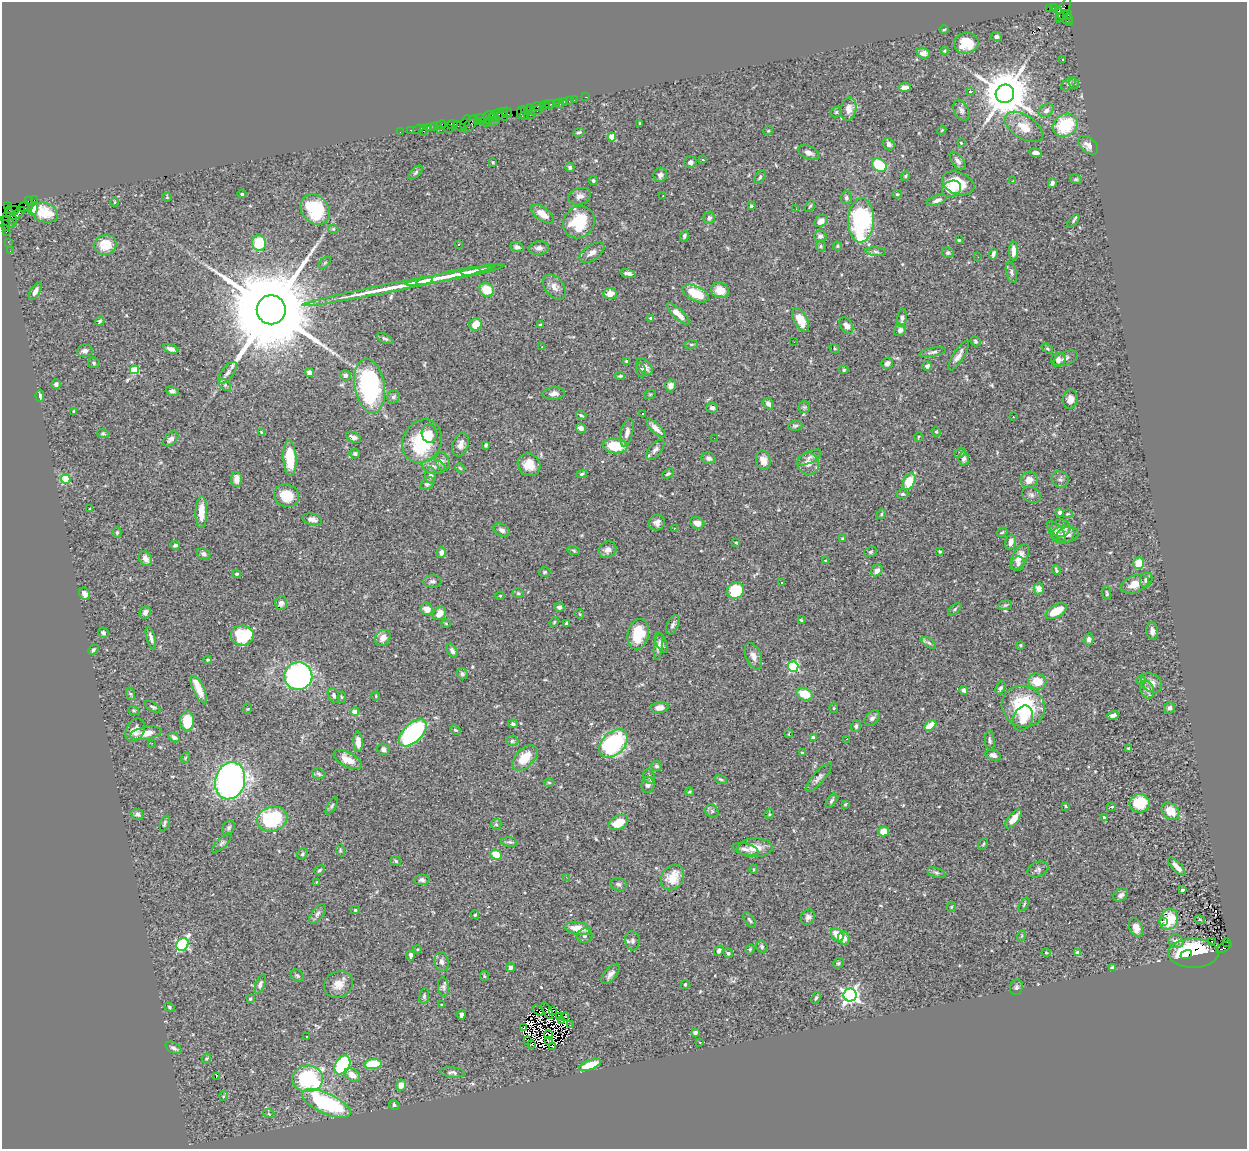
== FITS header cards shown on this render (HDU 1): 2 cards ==
NAXIS1  =                 1245
NAXIS2  =                 1147

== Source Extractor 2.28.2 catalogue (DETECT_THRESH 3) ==
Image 1245 x 1147 px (HDU 1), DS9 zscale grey, 1 PNG px = 1 image px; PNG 1249 x 1151 px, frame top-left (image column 1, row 1147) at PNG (2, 2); each listed source drawn as its Kron ellipse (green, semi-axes under 4 px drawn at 4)
Background 1.29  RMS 0.046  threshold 0.138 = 3 sigma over >= 5 px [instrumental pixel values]
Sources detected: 521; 6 with non-positive FLUX_AUTO (blend fragments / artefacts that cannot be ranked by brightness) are neither listed nor drawn; of the other 515, the 500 brightest by FLUX_AUTO listed and drawn (15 fainter detections omitted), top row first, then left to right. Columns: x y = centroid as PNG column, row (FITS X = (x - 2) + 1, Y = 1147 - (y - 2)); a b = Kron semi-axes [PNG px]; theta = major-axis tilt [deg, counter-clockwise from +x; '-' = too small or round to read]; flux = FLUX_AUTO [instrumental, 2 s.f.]
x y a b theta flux
1049 8 3 2 - 220
1053 8 4 3 - 15
1059 10 4 3 - 340
1063 10 14 5 65 430
1067 14 4 3 - 320
1063 15 5 3 - 170
1068 19 5 4 - 100
1070 22 3 3 - 73
944 29 4 3 - 2.8
997 36 5 4 - 8.8
966 43 12 10 10 80
944 51 4 4 - 3.9
923 53 7 5 -17 19
1062 60 3 2 - 3.4
1074 83 6 4 -45 4.7
1069 84 8 5 38 5.5
905 87 6 4 6 17
971 91 3 2 - 5.6
1005 94 9 9 - 15000
586 97 3 2 - 22
574 100 2 2 - 30
564 101 3 3 - 140
569 101 2 2 - 17
556 103 3 3 - 24
550 104 5 3 - 120
560 104 5 2 - 28
545 105 5 3 - 86
538 106 6 3 3 230
524 109 3 2 - 53
529 109 5 3 - 92
849 109 11 7 80 25
536 110 8 3 18 86
961 110 11 7 -65 12
1046 110 8 6 37 11
836 112 6 4 46 4.1
507 113 5 5 - 110
521 113 6 3 -90 130
498 114 10 5 23 240
530 115 3 2 - 150
489 116 6 3 17 240
503 116 6 3 -41 160
524 116 4 2 - 110
481 118 6 3 8 200
493 118 5 3 - 270
488 120 2 2 - 65
481 121 4 3 - 54
493 121 7 3 15 260
465 122 7 3 63 88
477 122 4 3 - 110
486 123 2 2 - 48
640 123 3 3 - 3.6
470 124 10 5 54 640
437 125 3 3 - 79
441 125 5 2 - 120
452 125 5 4 - 210
1065 125 13 10 34 140
433 126 4 2 - 64
460 126 6 2 -32 88
1024 127 21 11 -33 55
428 128 3 2 - 88
448 128 3 2 - 74
418 129 5 2 - 45
411 130 3 2 - 59
423 130 5 3 - 170
441 130 3 2 - 60
942 130 4 3 - 2.5
768 131 5 3 - 2.7
400 132 2 2 - 24
579 132 6 4 18 4.8
612 137 4 4 - 85
961 143 3 2 - 2.8
889 144 6 5 - 10
1088 145 11 7 -42 18
809 153 11 6 -25 14
1036 153 6 4 -7 14
703 160 3 3 - 15
958 161 10 5 -53 13
493 162 3 2 - 3
690 162 6 5 - 8
879 165 8 6 -37 120
570 167 5 4 - 6.2
416 172 8 4 45 4.7
660 175 7 6 - 10
905 176 5 4 - 4.1
760 177 8 4 57 5.6
1076 179 6 4 -20 4.4
593 181 4 4 - 4.2
1013 181 3 3 - 2.5
958 183 17 11 -20 120
1052 183 5 4 - 8.2
951 189 10 8 26 40
242 194 4 4 - 4.6
897 194 5 4 - 3.7
580 196 11 8 19 16
663 196 2 2 - 3
167 197 5 4 - 2.8
846 198 6 5 - 7
34 200 2 2 - 20
937 200 11 4 20 11
29 201 4 2 - 56
114 202 5 3 - 3.4
7 206 3 2 - 6.1
24 206 5 2 - 52
751 206 4 3 - 4.7
810 206 6 3 54 3.3
33 209 6 4 73 15
796 209 2 2 - 4.2
13 210 6 3 1 140
315 210 16 13 -49 190
45 213 14 9 -18 62
18 214 9 4 37 390
542 214 13 6 -36 36
11 216 10 3 -66 330
7 217 4 2 - 29
709 218 6 5 - 9.5
861 220 22 12 88 400
821 221 7 5 36 16
1073 221 8 3 48 5.2
8 222 7 2 -31 180
579 222 17 15 46 140
6 226 5 3 - 150
333 229 5 4 - 4.5
7 231 3 2 - 67
684 236 5 4 - 6.3
820 236 6 5 - 9
959 240 3 3 - 3
8 242 2 2 - 21
259 243 8 7 - 100
458 244 3 3 - 15
105 245 11 10 - 67
821 246 5 5 - 4.8
837 246 4 4 - 3.4
517 247 7 4 -17 11
539 248 10 6 8 13
10 251 2 2 - 23
1014 251 9 4 90 22
876 252 10 4 -5 8.2
592 253 14 7 34 16
948 253 6 5 - 6.2
993 254 5 3 - 10
978 257 3 2 - 2.6
325 263 7 3 45 3.4
471 272 10 4 4 18
1011 272 11 5 -76 8.7
628 274 8 4 -16 9.5
455 275 51 4 11 120
425 281 8 3 21 14
398 286 98 4 11 160
554 287 14 9 -51 21
487 290 8 6 -39 63
720 290 9 7 -20 36
35 291 10 4 59 14
610 294 6 5 - 26
696 294 14 7 -25 87
271 310 14 14 - 64000
678 314 15 5 -43 28
651 318 3 3 - 4.7
902 318 9 4 84 10
801 320 12 6 -61 57
100 321 5 4 - 4.9
476 324 6 6 - 37
541 325 3 3 - 6.8
846 326 9 6 -56 17
900 330 6 5 - 10
385 339 8 4 -26 5.6
975 341 5 4 - 5.4
794 342 2 2 - 4.8
691 344 7 3 7 4.1
541 347 3 2 - 8.1
171 349 8 4 -18 13
835 349 5 3 - 2.9
1047 349 6 4 -34 4.4
85 351 8 6 8 13
933 352 14 3 11 8.1
958 356 17 5 57 19
1066 358 13 6 21 12
1058 360 7 7 - 10
627 361 4 3 - 13
94 363 6 5 - 5.4
887 363 6 5 - 15
927 366 5 4 - 11
645 367 10 6 -44 13
134 370 4 4 - 130
641 370 7 4 -80 9
844 370 5 4 - 4.2
227 373 13 6 52 14
309 373 5 4 - 15
345 375 5 5 - 9.4
620 376 5 3 - 3.9
56 384 4 4 - 9.5
225 385 7 4 -45 6.7
670 385 6 5 - 18
369 386 27 15 -80 470
172 391 7 4 -22 7.8
554 393 11 6 6 15
650 394 6 4 19 3.4
40 396 6 3 -85 7.5
393 397 7 6 - 8.8
1070 399 9 7 81 16
768 404 6 4 -54 11
804 407 6 5 - 5
712 408 6 5 - 8.9
74 411 3 3 - 3.6
642 413 3 2 - 3.2
581 415 5 3 - 4.3
1013 417 3 3 - 4.2
795 426 7 5 9 5.9
581 428 5 4 - 16
656 428 13 4 -45 19
262 432 3 2 - 3.3
627 432 14 6 77 19
936 432 5 4 - 3.6
103 433 6 4 -15 4.3
429 433 9 7 -86 22
353 437 8 5 -22 12
918 437 4 3 - 2.8
714 438 2 2 - 5.2
171 439 9 5 44 11
422 441 22 19 62 220
461 444 12 7 70 21
486 445 4 3 - 4.5
615 446 12 7 -6 93
655 450 12 6 49 13
960 453 6 5 - 4.7
355 454 5 5 - 9.9
809 457 13 6 27 13
290 458 18 6 -87 110
708 458 7 5 -22 11
964 458 7 5 85 11
763 460 10 7 -75 20
442 461 9 7 -74 11
808 463 11 10 - 25
529 465 12 10 -46 40
434 467 12 7 -10 17
460 468 5 3 - 2.9
582 474 5 3 - 5.2
668 474 6 4 29 5.5
431 475 8 5 88 12
66 479 5 4 - 150
237 479 7 5 -87 22
1060 479 9 8 - 9.9
1029 480 9 8 - 26
909 481 9 5 63 80
427 483 8 5 32 12
902 494 6 4 1 6.3
287 495 13 11 -22 64
1031 495 9 7 -28 9.1
90 509 4 3 - 3.2
201 512 16 6 89 48
1060 513 4 4 - 8.6
881 514 5 4 - 3.4
1068 514 5 4 - 3.4
312 519 10 5 -13 15
657 523 8 7 - 14
697 523 7 5 -20 19
674 528 3 2 - 2.9
1060 528 10 9 - 18
502 530 9 6 -30 11
117 532 5 4 - 4.8
1002 532 6 4 30 3.7
1057 532 13 6 -52 13
1063 534 11 8 16 20
1068 535 11 7 10 16
843 539 4 2 - 3.2
736 542 3 3 - 3.3
1011 542 8 5 75 15
175 545 4 3 - 6.7
607 550 9 8 - 15
574 551 6 4 -18 4.2
940 551 3 3 - 5.2
870 552 6 5 - 5.5
441 553 5 4 - 14
203 554 7 5 -21 8.2
1020 557 14 7 60 28
145 558 8 6 -61 18
826 561 4 3 - 2.5
1139 563 6 5 - 52
1018 564 7 6 - 9.1
1056 570 5 3 - 4.7
877 571 6 5 - 19
545 572 6 4 2 4.2
237 574 4 3 - 3.9
1146 580 8 6 68 14
432 581 9 6 1 8.6
782 583 3 3 - 36
1135 584 14 8 20 32
1039 589 5 5 - 24
735 590 9 8 - 100
518 593 5 5 - 4.8
1107 593 7 4 -81 4.3
84 594 6 5 - 11
500 596 4 4 - 3
281 603 7 6 - 15
1005 605 7 4 15 5.2
559 607 5 4 - 10
427 609 6 5 - 29
955 609 7 4 38 5
1056 611 12 6 30 66
145 613 6 5 - 14
440 613 7 5 46 31
579 614 5 3 - 2.6
801 620 3 3 - 3.7
554 622 5 4 - 3.1
446 624 5 3 - 3.1
566 624 4 3 - 4.3
673 625 10 5 65 9.5
1152 631 9 5 -83 13
103 633 5 5 - 6.6
638 634 15 10 78 81
242 635 11 10 - 190
151 638 12 3 -74 10
383 638 9 7 48 18
1089 639 6 5 - 10
661 642 11 5 -67 9.1
929 643 8 4 -35 6.7
1020 645 4 3 - 3
658 646 13 4 83 13
93 650 6 3 44 5.2
452 651 7 5 -58 10
753 656 14 7 -69 19
208 660 4 3 - 3.2
793 667 5 5 - 280
462 674 6 5 - 7.3
298 676 14 13 - 680
1141 680 4 4 - 3.8
1037 681 9 8 - 53
1151 683 11 8 -37 19
1000 688 7 4 63 6.4
199 689 15 5 -64 30
964 690 4 4 - 11
1147 690 9 6 -65 12
131 694 6 4 -70 4.6
804 694 8 6 -23 61
334 695 8 5 -60 8.3
376 696 4 4 - 3
342 697 5 3 - 3.5
1023 706 22 20 -30 220
152 707 9 4 -30 5.5
660 708 9 5 5 19
834 708 5 4 - 3.3
1169 708 6 5 - 8.7
247 709 5 3 - 2.8
134 711 5 3 - 3.1
355 712 4 4 - 36
1113 716 6 4 19 12
872 718 9 6 48 10
1023 718 13 9 67 43
187 721 10 7 89 71
513 724 5 4 - 5.8
856 726 6 5 - 8
930 726 7 4 31 46
135 730 12 9 62 29
455 730 6 4 -26 3.6
146 733 16 6 10 39
413 733 17 9 44 500
789 734 4 2 - 3
174 737 6 4 -32 9.8
813 737 4 3 - 4.3
846 739 3 2 - 4.3
512 741 6 5 - 6
990 741 10 5 -85 7.2
358 742 10 4 -87 20
152 743 3 2 - 4.3
613 743 17 11 44 330
383 749 6 5 - 9.8
1129 749 4 3 - 5.2
802 753 3 3 - 4
993 755 8 5 -19 12
185 758 5 3 - 2.9
525 758 15 9 45 65
348 759 15 7 -28 32
656 766 5 5 - 6.2
319 774 7 5 -18 5.4
649 776 7 5 -70 7.2
819 778 18 6 49 14
721 779 6 4 -19 4.1
230 781 19 14 74 1100
549 783 5 3 - 3.5
648 785 8 6 83 13
689 792 4 3 - 3.3
831 801 8 4 56 6
1140 803 10 9 - 99
845 804 3 3 - 2.9
332 806 9 4 60 5.5
1065 806 3 3 - 3
1111 807 4 3 - 6.3
712 811 7 6 - 6.6
1170 811 10 7 -45 45
137 814 6 5 - 11
769 814 5 4 - 3.5
1104 818 4 3 - 5.1
272 819 15 12 16 250
1013 819 11 5 51 42
618 822 10 7 26 51
165 823 8 4 70 5.4
496 824 6 5 - 5.3
229 828 8 5 58 7.5
884 831 5 5 - 38
510 842 8 4 -5 6.3
222 843 12 5 45 8
983 844 6 4 61 4.5
755 848 17 9 2 41
745 849 13 5 -14 14
340 850 6 4 -72 4.3
302 854 6 5 - 5.8
496 854 6 5 - 58
396 861 6 4 -19 5.3
1177 867 12 4 -47 16
754 869 4 3 - 2.7
1038 869 11 7 23 11
320 870 5 3 - 4.2
936 873 9 4 -18 6.9
566 877 3 2 - 8.1
673 878 13 10 56 60
422 880 7 5 3 8.3
317 882 4 3 - 2.6
619 884 8 6 -12 8.8
1182 890 3 3 - 7.3
1121 895 8 6 33 11
1024 904 7 3 57 3.7
951 907 5 4 - 3.4
355 910 4 4 - 4.4
317 914 11 6 53 11
475 915 4 3 - 5.2
808 917 8 6 58 9.4
1169 919 11 9 61 68
750 920 9 4 -53 6.1
1200 920 5 3 - 3.2
1164 921 4 3 - 5
1136 927 9 6 -70 25
578 928 13 6 -8 49
837 935 7 5 -49 51
585 936 8 7 - 8.7
1021 936 6 4 70 3.6
844 938 6 6 - 22
632 941 9 7 -85 9.8
1176 941 7 6 - 12
1211 942 3 2 - 7.2
1227 942 3 2 - 290
182 944 7 5 55 380
762 947 6 5 - 6.4
1224 947 8 4 29 490
417 949 4 3 - 3.4
750 949 5 4 - 4
719 951 6 4 48 7.5
728 953 5 4 - 5.8
1046 953 4 3 - 2.5
1078 953 4 4 - 18
1193 953 25 14 0 210
411 955 5 3 - 9.7
1186 955 6 3 18 31
442 962 10 7 -80 11
838 963 6 4 43 5.1
511 967 4 4 - 8.8
1112 967 4 3 - 5.4
611 974 12 6 50 16
297 976 7 5 -43 5.1
484 976 5 4 - 3.5
260 984 10 4 69 10
338 984 15 13 27 34
685 985 4 3 - 4.1
443 987 9 5 -84 7.2
1016 987 8 6 77 7.5
850 995 6 6 - 1100
424 996 8 5 81 6.5
816 998 6 3 65 4.4
250 999 4 4 - 3.8
441 1005 3 3 - 4.9
170 1007 5 4 - 4
538 1010 6 2 -31 3.9
553 1010 3 2 - 3
547 1011 9 2 -62 5
461 1015 5 3 - 11
559 1016 3 2 - 2.9
565 1016 4 2 - 6
562 1020 3 2 - 4.1
570 1025 2 2 - 3
523 1028 3 2 - 5.7
695 1033 4 4 - 7.6
549 1035 5 2 - 4
307 1036 3 2 - 4.2
527 1041 2 2 - 4.4
549 1041 3 2 - 2.9
700 1042 3 2 - 3.7
532 1044 3 2 - 9.5
553 1046 3 2 - 3.8
173 1048 8 5 -31 9.9
206 1058 5 3 - 3.8
373 1064 9 5 7 110
342 1065 10 7 60 260
590 1065 11 4 21 86
453 1072 12 5 -5 8.5
352 1075 8 5 -33 28
216 1077 3 2 - 26
308 1079 15 13 4 320
401 1085 5 5 - 29
224 1096 5 3 - 2.8
326 1103 26 10 -24 330
394 1105 5 4 - 5.6
269 1114 6 3 -19 2.8
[15 fainter detections neither listed nor drawn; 6 non-positive-flux detections neither listed nor drawn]